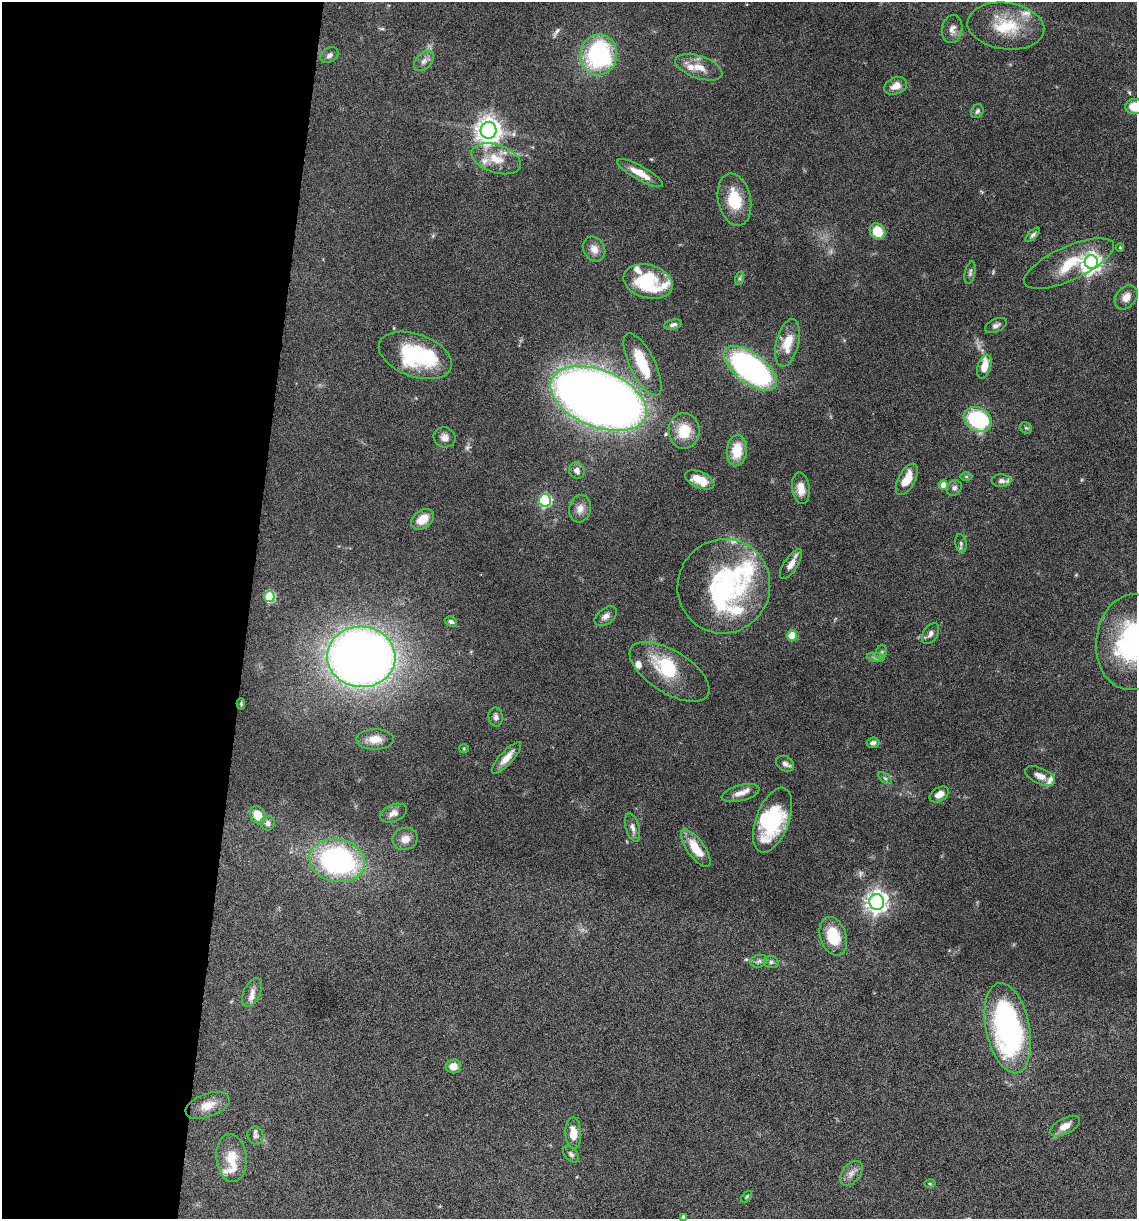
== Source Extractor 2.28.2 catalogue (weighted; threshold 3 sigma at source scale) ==
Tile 5 of 4 x 4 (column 1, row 2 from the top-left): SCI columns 236-1370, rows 2435-3651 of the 4893 x 4871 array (HDU 1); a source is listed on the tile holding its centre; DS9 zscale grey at full resolution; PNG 1139 x 1221 px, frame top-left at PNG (2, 2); each listed source drawn as its Kron ellipse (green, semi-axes under 4 px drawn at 4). Shown black and unused: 22% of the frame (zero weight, under 10 of 20 exposures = <1% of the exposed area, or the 3 px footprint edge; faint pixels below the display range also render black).
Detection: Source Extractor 2.28.2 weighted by HDU 2 'WHT'; one run over the whole footprint, this tile lists its part. Background 0.0424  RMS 0.0026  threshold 0.0105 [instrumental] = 3 sigma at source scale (4.09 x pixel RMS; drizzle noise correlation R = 1.36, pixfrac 0.8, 0.05/0.05 arcsec/px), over >= 5 px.
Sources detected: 122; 3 too faint to see at this stretch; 7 inside a brighter object's white glare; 1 long thin detection or spike segment (spike, bleed or trail) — neither listed nor drawn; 15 inside a brighter listed object's ellipse — not listed separately; the other 96 listed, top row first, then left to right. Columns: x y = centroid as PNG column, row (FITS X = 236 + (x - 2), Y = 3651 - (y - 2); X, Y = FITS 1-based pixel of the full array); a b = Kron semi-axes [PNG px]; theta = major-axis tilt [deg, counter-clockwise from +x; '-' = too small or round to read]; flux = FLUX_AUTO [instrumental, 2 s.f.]
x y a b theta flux
1006 26 38 23 -7 11
952 29 14 10 79 1.7
329 55 10 7 34 0.87
599 55 20 18 80 32
424 61 12 7 46 1.2
699 67 24 11 -19 3.3
896 86 12 8 22 2.1
1134 107 9 7 0 4.9
977 111 7 6 - 0.59
488 130 8 8 - 240
496 159 26 14 -18 5.2
640 173 26 7 -29 3.6
734 200 26 16 -78 7.9
878 232 9 7 -59 5.2
1033 235 9 4 44 0.53
1120 247 4 4 - 0.27
594 249 13 10 -60 2
1091 262 7 6 - 110
1069 263 49 17 24 9.4
970 273 11 5 78 0.66
740 278 7 4 72 0.42
648 282 25 16 -15 18
1126 297 13 10 50 2.3
673 325 9 5 14 0.78
996 325 11 6 23 0.84
788 343 24 11 76 4.8
415 355 38 21 -20 20
642 364 34 12 -64 8.1
984 367 12 6 72 3.2
750 368 31 15 -37 61
599 399 51 28 -22 330
978 419 15 11 -31 22
1026 428 6 5 - 0.38
684 431 18 15 87 5.6
445 437 11 10 - 1.4
737 451 16 10 84 5.7
577 471 8 7 - 1.1
966 477 6 4 0 0.32
907 479 17 8 62 4
700 480 16 8 -23 4.4
1001 481 10 6 -1 0.81
943 485 4 4 - 2.5
801 488 16 8 -83 2.7
954 488 8 6 47 0.73
545 500 6 6 - 28
580 509 14 11 76 1.9
423 519 12 9 36 3.7
961 543 9 5 -81 0.58
791 564 17 7 57 1.8
724 586 47 46 - 40
269 596 5 5 - 15
606 616 12 8 37 1.3
451 622 6 5 - 0.64
931 634 11 7 57 1.1
792 636 5 5 - 7.4
1133 642 48 36 85 36
881 652 7 5 67 0.45
361 657 34 30 -3 250
876 657 9 4 -8 0.56
669 672 45 21 -32 11
241 704 5 4 - 0.26
496 717 9 7 -82 0.86
375 739 19 10 0 3.3
873 743 6 5 - 0.9
464 748 5 3 - 0.22
507 758 20 6 48 2.3
785 764 9 7 -30 0.93
1040 776 16 8 -26 1.8
885 778 8 4 -36 0.46
741 793 19 8 14 1.9
939 794 10 6 31 2.2
393 813 14 8 23 1.6
258 815 9 7 -56 4.3
772 820 34 16 69 17
268 823 7 7 - 1.1
633 828 15 6 -74 1.2
405 839 13 11 20 2.1
696 848 22 8 -54 5.7
337 860 28 21 -12 50
877 902 8 7 - 160
833 936 20 13 -71 7.7
759 961 8 6 16 0.69
771 962 7 6 - 0.57
252 992 15 8 63 1.6
1008 1028 46 22 -78 58
453 1066 7 7 - 2.2
207 1105 23 11 21 3.2
1065 1126 16 8 28 2.2
573 1133 15 8 -89 3.4
255 1136 9 8 - 0.88
571 1154 10 6 -46 0.65
231 1158 24 15 -83 5.1
851 1173 14 9 51 1.6
930 1184 5 3 - 0.26
746 1197 7 4 49 0.32
684 1217 4 4 - 0.86
Isophote crosses this tile's border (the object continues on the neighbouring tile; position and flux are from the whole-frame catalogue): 3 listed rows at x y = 1134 107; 1133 642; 684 1217